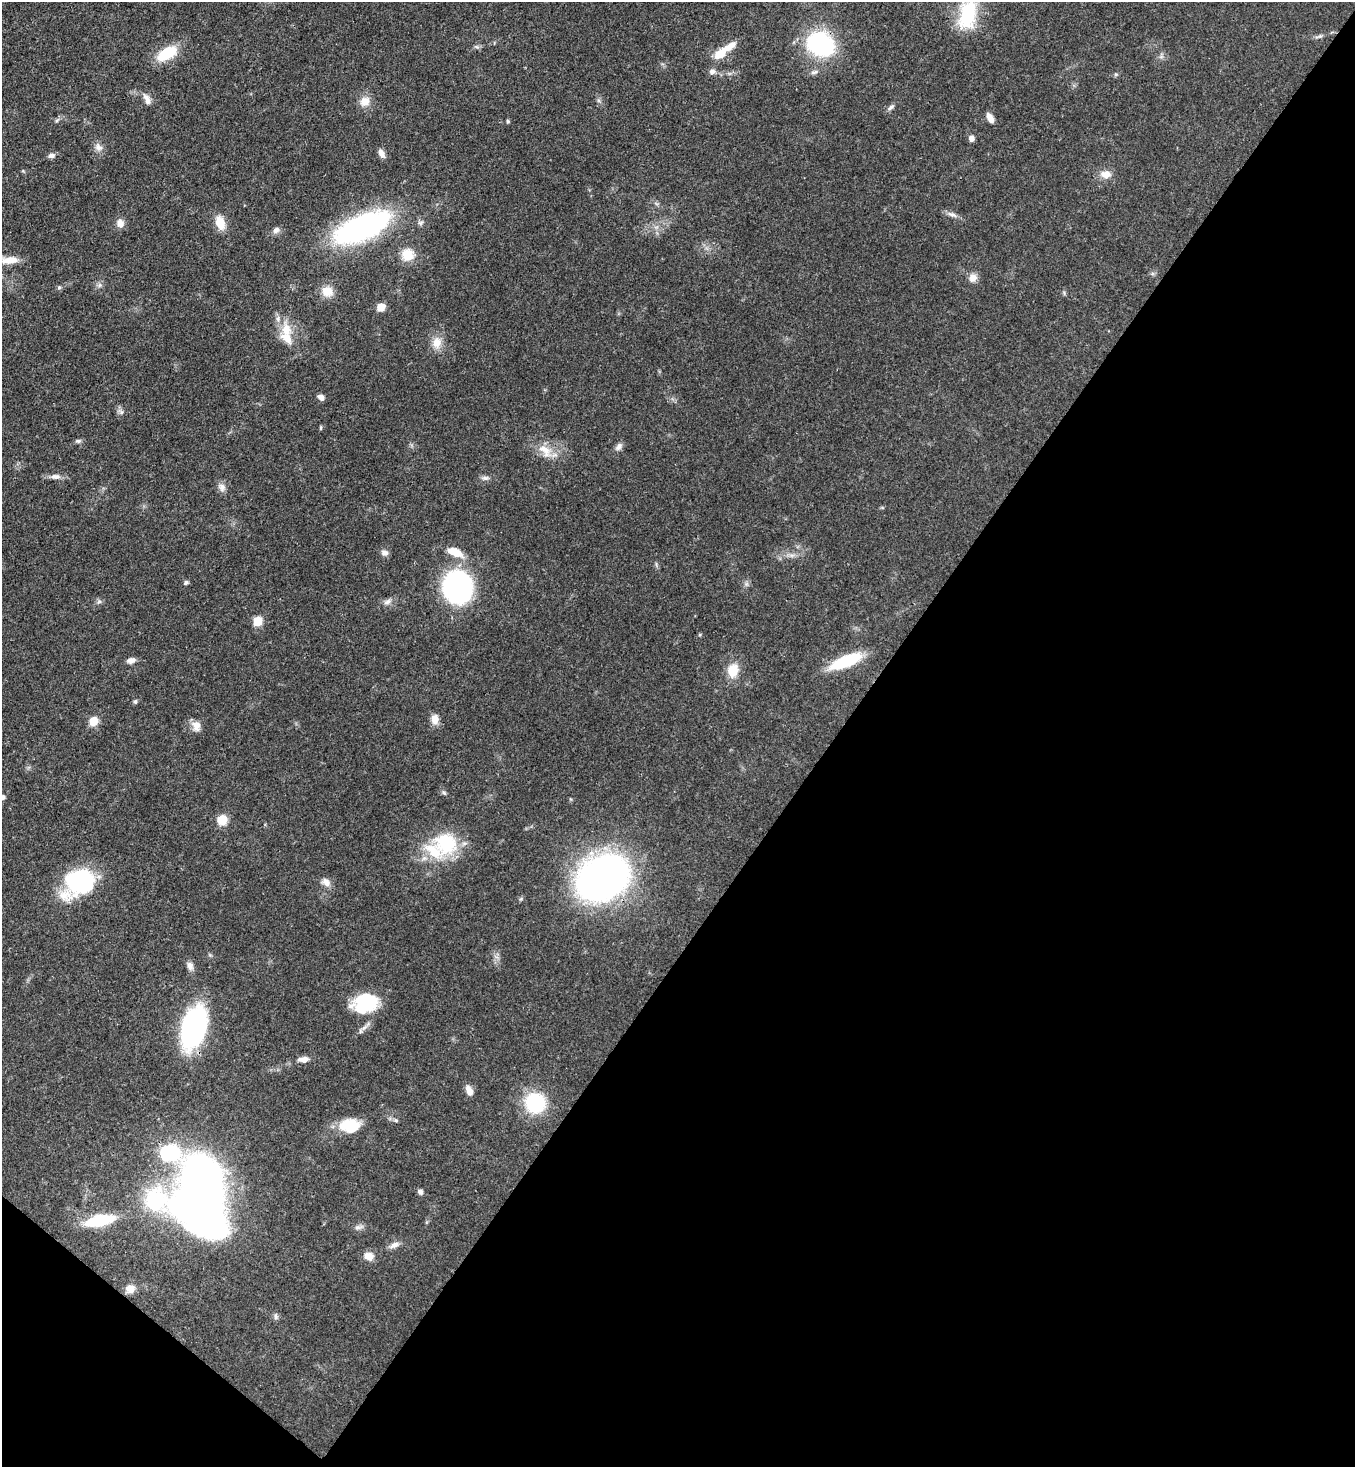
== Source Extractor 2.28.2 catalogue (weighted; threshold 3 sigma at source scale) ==
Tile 15 of 4 x 4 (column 3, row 4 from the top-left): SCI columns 3070-4422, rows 60-1524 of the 6000 x 5978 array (HDU 1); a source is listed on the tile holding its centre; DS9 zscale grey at full resolution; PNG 1357 x 1469 px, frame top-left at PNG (2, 2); no overlay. Shown black and unused: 40% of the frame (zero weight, under 3 of 4 exposures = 7% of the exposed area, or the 3 px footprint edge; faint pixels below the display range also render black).
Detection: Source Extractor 2.28.2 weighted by HDU 2 'WHT'; one run over the whole footprint, this tile lists its part. Background 0.0729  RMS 0.004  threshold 0.018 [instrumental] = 3 sigma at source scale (4.5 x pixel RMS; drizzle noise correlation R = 1.50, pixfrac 1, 0.05/0.05 arcsec/px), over >= 5 px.
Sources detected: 85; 1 inside a brighter object's white glare — not listed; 6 inside a brighter listed object's ellipse — not listed separately; the other 78 listed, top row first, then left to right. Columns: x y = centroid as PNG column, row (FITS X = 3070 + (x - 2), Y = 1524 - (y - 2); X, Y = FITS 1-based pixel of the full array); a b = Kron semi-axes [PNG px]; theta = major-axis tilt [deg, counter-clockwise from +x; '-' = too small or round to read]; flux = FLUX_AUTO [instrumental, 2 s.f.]
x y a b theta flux
967 15 37 21 80 21
820 44 25 20 -27 49
476 47 7 4 -2 0.77
167 53 25 13 31 13
720 54 15 9 40 6.8
712 72 8 6 41 1.5
814 72 10 5 18 1.2
148 101 12 9 -80 2.4
365 101 14 12 31 4.1
891 107 10 5 41 1.2
990 118 10 6 -63 3
57 120 7 4 37 0.72
508 121 5 4 - 0.57
971 138 7 6 - 1.7
98 147 12 9 -22 2.2
381 154 10 7 -64 2.1
52 155 8 6 9 1.5
1106 174 15 10 -7 3.6
952 214 16 6 -19 1.9
120 223 11 9 -81 2.4
220 223 17 11 -70 5.7
362 227 56 22 23 96
276 230 9 8 - 1.6
408 255 16 16 - 6.9
9 260 23 8 -1 5.3
973 278 11 10 - 2.8
59 288 5 5 - 0.68
327 291 15 14 - 5
381 307 5 5 - 9.5
286 329 20 13 -74 7.7
437 343 17 12 -89 4.8
321 397 8 5 -34 1.6
121 412 7 6 - 1.1
321 427 6 3 90 0.45
78 441 8 5 9 0.89
619 446 11 7 55 1.7
545 450 24 12 -47 6.6
55 476 15 7 2 2.2
485 478 10 6 0 1.3
222 487 11 9 -84 2.2
455 552 20 10 -31 6.3
385 553 10 7 -16 1.5
792 555 7 4 18 1.1
186 583 6 5 - 0.85
457 587 21 19 -77 110
99 602 7 5 30 0.88
387 602 11 6 29 1.7
257 621 5 5 - 19
131 660 11 7 9 1.8
846 661 32 10 22 22
733 670 16 12 76 7.5
135 702 6 5 - 0.71
435 719 13 9 -89 3.1
93 721 5 5 - 15
196 726 12 9 -76 3.6
444 793 7 5 -37 0.86
222 820 6 5 - 23
446 843 32 29 -16 25
602 878 36 27 28 260
326 882 12 9 -43 2.6
79 883 30 23 28 49
190 966 12 8 -77 2
366 1002 28 21 20 21
194 1028 34 18 76 91
303 1059 12 6 3 2.8
469 1090 11 7 -65 3.3
535 1103 17 16 - 32
396 1120 6 5 - 0.77
350 1126 22 15 5 13
170 1153 24 15 -22 34
420 1192 7 5 -53 1.4
202 1211 55 34 -35 210
100 1220 24 9 12 25
358 1227 12 6 10 1.5
394 1245 15 7 26 2.2
369 1256 12 10 -7 3.6
130 1289 11 10 - 3.2
276 1316 10 5 -90 0.97
Overlapping masked pixels (flux is a lower limit): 3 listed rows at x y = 820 44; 602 878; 194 1028
Isophote crosses this tile's border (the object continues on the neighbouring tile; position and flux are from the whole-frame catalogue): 1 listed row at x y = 9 260